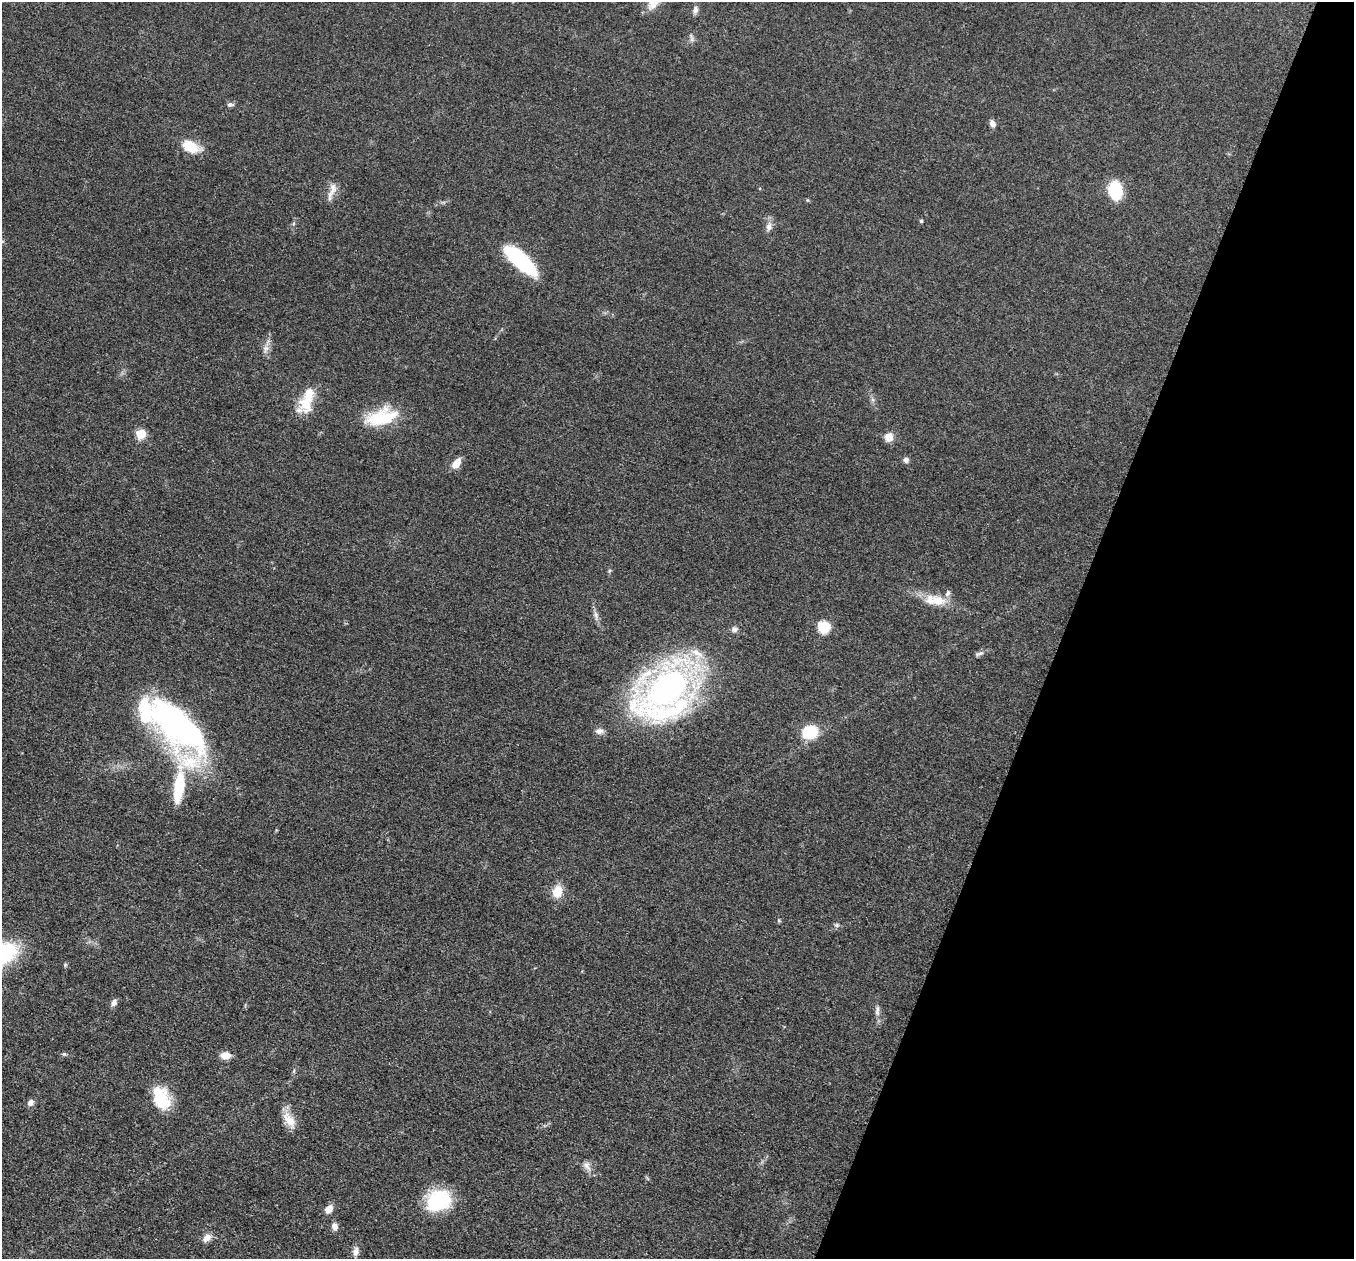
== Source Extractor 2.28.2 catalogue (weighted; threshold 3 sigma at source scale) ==
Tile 8 of 4 x 4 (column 4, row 2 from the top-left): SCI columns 4090-5441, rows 2711-3967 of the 5457 x 5502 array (HDU 1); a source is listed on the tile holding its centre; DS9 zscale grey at full resolution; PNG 1356 x 1261 px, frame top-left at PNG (2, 2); no overlay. Shown black and unused: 21% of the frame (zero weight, under 3 of 5 exposures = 3% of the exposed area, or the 3 px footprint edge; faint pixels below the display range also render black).
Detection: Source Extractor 2.28.2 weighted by HDU 2 'WHT'; one run over the whole footprint, this tile lists its part. Background 0.0534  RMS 0.006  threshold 0.027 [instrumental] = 3 sigma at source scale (4.5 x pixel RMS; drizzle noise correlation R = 1.50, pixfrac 1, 0.05/0.05 arcsec/px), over >= 5 px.
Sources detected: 49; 1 inside a brighter object's white glare — not listed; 5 inside a brighter listed object's ellipse — not listed separately; the other 43 listed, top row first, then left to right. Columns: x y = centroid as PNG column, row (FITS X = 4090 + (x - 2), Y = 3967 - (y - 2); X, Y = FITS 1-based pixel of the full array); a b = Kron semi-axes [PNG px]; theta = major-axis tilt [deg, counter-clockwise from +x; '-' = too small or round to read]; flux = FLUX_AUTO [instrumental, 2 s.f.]
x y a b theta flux
695 10 10 7 82 2.2
230 105 9 5 -4 1.5
992 123 7 6 - 3
191 147 23 13 -19 12
332 190 23 8 69 5.2
1115 190 14 10 -82 33
921 221 4 4 - 0.89
769 226 12 7 81 3.1
521 261 35 12 -42 59
266 348 9 6 -19 2.3
307 400 35 15 71 17
381 417 40 19 14 27
141 434 6 5 - 25
889 437 11 9 75 5.6
906 460 7 7 - 1.9
456 463 11 7 53 7.1
609 571 6 3 71 0.79
937 601 25 16 -16 11
596 615 13 5 -79 2.5
823 627 6 6 - 49
734 629 8 7 - 2
979 653 13 5 20 1.9
667 688 61 34 33 230
178 724 79 34 -51 160
599 731 10 7 5 2.8
810 732 15 12 19 22
179 786 45 12 83 28
557 891 14 11 70 9.3
779 920 5 5 - 0.76
836 925 7 6 - 1.3
114 1002 8 5 67 2.8
877 1012 10 6 -78 2.3
64 1054 6 4 41 0.84
226 1056 10 7 -3 5.7
161 1098 27 17 -69 22
30 1103 9 7 52 2.4
289 1120 23 11 -54 8.6
587 1166 13 8 -64 3.4
437 1200 30 20 46 34
329 1209 9 7 52 5.6
335 1226 10 8 -69 2.6
207 1238 13 8 42 3.8
355 1252 13 8 80 3.3